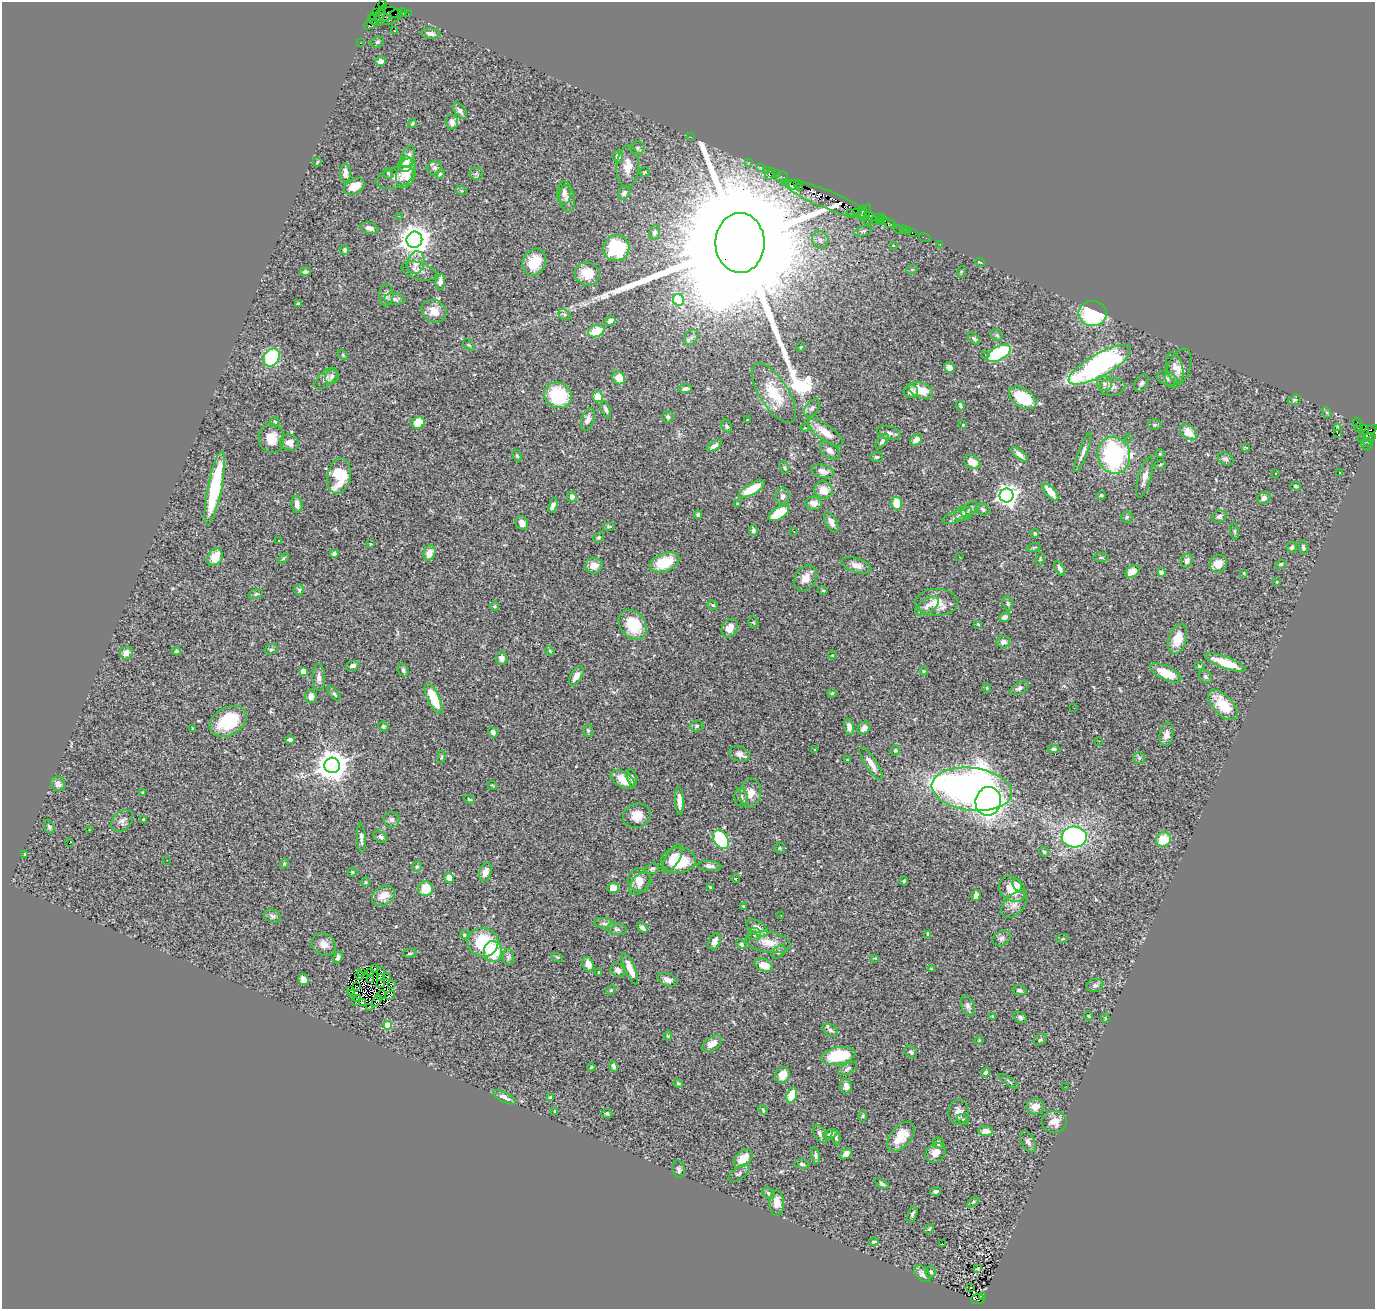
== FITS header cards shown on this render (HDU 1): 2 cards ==
NAXIS1  =                 1373
NAXIS2  =                 1307

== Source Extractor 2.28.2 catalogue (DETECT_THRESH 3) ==
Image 1373 x 1307 px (HDU 1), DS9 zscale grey, 1 PNG px = 1 image px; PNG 1377 x 1311 px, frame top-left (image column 1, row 1307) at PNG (2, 2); each listed source drawn as its Kron ellipse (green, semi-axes under 4 px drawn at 4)
Background 1.36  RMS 0.062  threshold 0.187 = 3 sigma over >= 5 px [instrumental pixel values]
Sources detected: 453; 3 with non-positive FLUX_AUTO (blend fragments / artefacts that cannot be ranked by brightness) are neither listed nor drawn; the other 450 listed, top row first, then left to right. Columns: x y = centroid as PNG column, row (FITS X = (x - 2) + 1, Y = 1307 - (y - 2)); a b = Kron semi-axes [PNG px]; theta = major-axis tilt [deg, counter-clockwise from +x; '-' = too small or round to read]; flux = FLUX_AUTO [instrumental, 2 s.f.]
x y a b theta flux
383 5 5 3 - 79
403 12 4 2 - 80
376 13 3 2 - 38
381 13 8 4 67 380
396 14 6 2 20 86
408 14 3 2 - 24
387 16 13 9 8 560
380 17 10 4 -4 290
374 19 6 6 - 420
370 25 7 4 19 100
394 30 3 2 - 3.4
431 34 9 5 -6 18
377 42 7 5 18 7.7
360 43 2 2 - 28
381 61 5 4 - 21
460 111 9 5 -51 16
452 122 7 6 - 24
412 123 5 3 - 5.2
690 137 3 2 - 100
637 148 7 6 - 9.6
408 157 11 6 70 29
618 157 6 5 - 23
317 162 4 2 - 3.7
749 162 2 2 - 30
405 164 8 6 65 29
628 166 21 11 86 55
761 167 3 3 - 140
435 168 7 6 - 12
766 170 2 2 - 39
645 172 5 4 - 5.3
345 173 9 5 -90 32
388 173 5 4 - 7.8
406 173 15 9 72 87
440 174 5 4 - 5.8
476 174 6 6 - 9.2
770 174 6 3 60 280
777 174 3 2 - 96
782 177 6 5 - 150
395 178 19 10 18 28
785 183 3 2 - 89
797 183 4 3 - 140
354 186 11 7 27 59
792 186 4 3 - 190
800 187 3 2 - 40
461 190 6 3 -20 5.3
564 193 12 7 87 19
624 193 7 5 51 15
567 199 13 8 -81 23
826 199 44 9 -22 3400
856 212 2 2 - 92
862 212 7 3 73 230
866 213 9 4 65 97
850 214 2 2 - 24
399 216 2 2 - 49
871 216 5 3 - 140
878 218 2 2 - 98
881 219 5 3 - 92
875 220 3 2 - 110
867 221 3 2 - 220
885 221 3 2 - 96
890 223 7 3 -20 230
370 228 9 5 -14 20
898 229 6 2 -45 19
903 230 3 2 - 71
907 230 3 2 - 66
863 231 9 5 15 9.3
654 232 7 5 76 11
912 233 3 2 - 60
925 238 6 2 -19 38
414 240 8 8 - 6100
820 240 9 8 - 19
740 243 30 24 90 300000
940 244 2 2 - 20
893 245 4 3 - 2.7
616 248 13 12 - 250
345 250 5 4 - 7
534 262 14 11 64 98
980 262 5 3 - 3.4
416 263 11 8 75 36
912 269 6 3 19 4.5
419 271 18 8 -16 29
305 272 5 4 - 8.3
961 272 6 3 73 3.8
587 274 12 11 - 91
440 282 8 4 84 26
386 295 11 7 88 18
395 299 11 6 -4 14
678 300 6 5 - 300
298 304 4 3 - 8.1
434 311 13 11 -29 61
1093 313 14 12 -9 360
565 315 6 5 - 7.7
610 321 5 4 - 32
596 331 8 6 23 96
997 335 6 5 - 7.6
691 337 9 6 51 14
974 339 7 4 -43 9.7
469 345 7 4 -44 5.9
801 347 5 3 - 3.3
999 353 13 6 28 440
986 354 3 3 - 14
343 355 6 3 -46 4.8
272 357 9 7 56 300
1100 365 35 11 29 940
949 367 6 5 - 22
1175 368 16 8 -77 29
1178 368 21 11 68 39
332 377 7 6 - 19
326 378 14 7 42 19
618 378 7 6 - 56
1167 378 11 6 -16 15
1104 383 8 7 - 16
1141 383 9 6 58 12
1112 387 13 8 5 23
685 389 7 4 8 12
921 390 13 7 -22 90
911 391 7 7 - 22
774 393 34 14 -57 150
558 395 14 12 -25 260
598 397 5 5 - 79
1023 398 15 9 -32 160
1294 400 7 5 17 7.6
960 405 5 3 - 8.1
812 408 10 6 49 15
606 409 8 4 -65 12
1326 412 5 3 - 4.4
668 417 6 5 - 9.8
588 419 11 6 71 21
747 420 3 2 - 7.2
275 422 5 4 - 12
1358 422 5 3 - 400
418 423 7 6 - 67
963 425 4 3 - 3
1154 425 7 5 0 7.2
727 426 7 5 -60 8.4
1338 427 3 3 - 5.6
805 428 4 2 - 2.7
1358 428 3 2 - 26
1364 430 5 4 - 550
825 432 21 7 -37 67
1188 432 9 6 -42 60
889 433 12 6 -12 17
1337 433 2 2 - 1900
1367 433 12 4 40 660
1369 437 6 4 11 450
271 438 15 12 -81 70
1128 438 3 2 - 3.8
916 440 6 5 - 24
882 441 9 4 54 11
289 442 9 8 - 30
1368 442 5 3 - 99
1366 445 5 3 - 110
714 446 8 4 33 14
1246 448 4 3 - 6.6
830 451 11 7 -39 19
1083 452 21 4 70 20
1019 454 10 4 -39 19
1160 454 5 3 - 3.1
1114 455 19 16 -76 560
517 456 6 4 -63 5.3
876 457 6 4 -1 7.3
1226 459 8 6 -23 12
972 462 9 6 -30 53
1160 465 6 3 20 4.1
784 468 7 4 -70 6.1
823 471 11 6 -14 28
1276 473 3 2 - 5.1
1339 473 2 2 - 3.5
339 476 18 11 79 180
1145 477 21 6 75 30
1295 486 5 4 - 6.1
215 488 37 7 79 350
752 489 14 5 29 120
824 490 9 8 - 56
1050 492 11 4 -49 60
1101 495 4 4 - 4.5
783 496 9 6 84 15
1007 496 7 7 - 2600
572 497 5 5 - 18
1264 498 7 6 - 20
814 503 8 6 -3 40
897 503 6 5 - 90
297 504 9 5 -80 23
737 504 3 3 - 4
553 505 8 4 72 17
969 509 10 5 38 15
983 509 7 5 -33 10
779 513 12 6 32 100
963 514 9 7 19 17
698 515 4 3 - 12
1219 516 8 5 19 11
955 517 13 5 20 17
1127 517 5 5 - 8
831 522 11 5 -61 28
522 523 7 6 - 28
609 526 6 4 0 5.6
753 530 5 4 - 11
794 531 3 2 - 4
1235 531 8 4 -82 6.1
1035 533 4 3 - 4.9
599 537 5 4 - 7.2
279 540 3 2 - 6.8
370 544 2 2 - 3.3
1034 547 7 4 19 5.7
1292 547 5 4 - 8.3
1303 547 7 4 -75 8.6
429 553 8 6 71 34
334 554 4 4 - 16
215 557 9 7 61 85
959 557 3 2 - 5.8
283 558 6 4 43 5.8
1101 558 8 3 -1 6.5
1040 559 6 4 80 6
1187 561 7 5 69 20
664 562 15 9 20 130
1218 564 9 8 - 45
1281 564 5 4 - 7.7
856 565 15 7 -17 30
594 566 8 7 - 40
1060 568 8 4 -61 19
1132 571 8 5 35 38
1161 572 4 4 - 14
1244 573 4 4 - 4
806 578 14 10 60 40
1277 582 3 3 - 3.9
299 590 5 4 - 8.4
823 590 5 4 - 5.4
256 594 7 4 16 6.9
936 602 21 13 -1 65
1008 604 7 5 -74 7.4
713 605 5 4 - 8.1
495 606 5 3 - 4.3
927 606 13 7 33 24
1004 617 5 4 - 16
753 622 6 5 - 5.9
978 624 4 3 - 4.4
633 625 16 12 -54 150
730 628 10 7 59 43
1178 639 15 8 71 68
1003 642 7 6 - 21
271 649 7 5 20 7.1
176 651 4 3 - 5.9
550 651 5 4 - 4.9
126 653 7 6 - 31
832 655 4 4 - 3.5
501 658 7 6 - 20
1226 663 21 5 -20 95
353 666 6 5 - 15
1199 666 5 3 - 6.1
403 670 7 5 -71 9
924 671 4 4 - 4.4
303 672 4 4 - 68
1166 673 16 7 -25 76
576 676 11 5 59 31
319 677 13 6 -89 22
1206 677 7 5 -48 9.1
987 688 5 3 - 3.7
1019 688 10 5 27 12
832 693 5 4 - 5.4
334 694 9 4 -50 8.1
311 696 6 5 - 21
434 698 17 6 -64 150
1223 705 19 9 -47 110
1074 708 2 2 - 6.1
228 721 20 14 30 190
383 726 5 4 - 7.3
697 726 7 5 4 9.2
849 727 8 5 -78 24
192 728 4 2 - 2.9
864 728 7 5 49 26
588 730 6 5 - 7.8
493 732 5 4 - 20
1166 734 12 7 77 27
290 739 5 3 - 11
1099 741 2 2 - 1.8
815 749 3 3 - 45
1054 749 6 4 1 7.4
895 751 5 5 - 6.5
739 754 10 7 -19 22
441 757 6 3 81 4.6
1139 758 6 6 - 9.2
847 760 4 3 - 2.8
871 764 19 5 -57 38
332 765 8 7 - 7100
632 778 8 5 -76 15
623 780 13 7 -31 72
58 784 7 7 - 18
492 785 5 3 - 3.6
972 789 40 21 -6 2900
142 793 3 2 - 3.8
750 793 14 10 85 47
741 797 9 6 -89 16
469 799 5 4 - 5.6
679 801 14 4 -86 26
988 801 14 13 - 1600
637 816 14 12 21 54
143 819 3 2 - 3.8
392 820 8 7 - 14
122 821 12 9 46 20
49 827 7 5 -72 8.9
89 830 2 2 - 2.5
380 837 7 5 -29 13
1074 837 12 10 -3 790
361 838 14 4 -87 14
1163 839 8 7 - 94
721 840 10 7 -57 260
69 843 3 2 - 30
780 848 5 5 - 5.4
1044 852 5 4 - 5.2
25 854 3 2 - 3.5
672 858 16 7 60 59
167 860 2 2 - 4.4
679 860 17 12 2 160
284 864 5 4 - 7.3
709 866 12 5 -5 19
417 867 5 4 - 6.5
652 869 7 5 19 8.5
353 872 5 4 - 5.4
486 872 9 6 72 35
449 878 5 4 - 53
736 879 4 3 - 4.5
639 880 12 11 - 40
904 881 4 3 - 5.1
366 882 5 3 - 4.3
640 884 13 8 48 30
1017 885 6 4 -64 15
710 887 4 3 - 5.4
613 888 6 5 - 45
426 889 7 7 - 110
1012 889 14 11 -40 97
976 895 5 4 - 16
383 896 12 9 30 51
1014 905 16 9 45 34
743 906 3 2 - 3
781 915 3 2 - 4.6
272 916 8 6 -25 12
604 924 10 5 -10 13
642 928 6 4 -44 15
757 928 12 7 -34 36
617 929 10 6 -8 11
755 934 6 6 - 12
928 934 3 3 - 10
464 935 4 4 - 8
1002 938 10 7 30 15
1062 939 6 4 19 6.3
483 942 15 14 - 190
714 942 8 5 66 25
768 942 22 10 -9 66
324 944 13 10 -34 34
741 944 5 4 - 8.2
493 952 10 9 - 160
779 952 8 5 40 10
410 953 7 4 10 7
338 957 6 4 68 12
508 957 8 6 89 9.5
557 957 6 3 -17 5.2
875 958 4 4 - 4.8
588 964 7 5 -68 31
764 965 9 6 -22 52
374 969 3 2 - 3.7
630 969 17 5 -66 44
931 969 3 3 - 3.1
381 970 3 2 - 9.2
618 970 8 6 -38 20
361 972 3 2 - 0.23
599 972 3 2 - 4.3
371 973 3 2 - 4.1
360 975 4 2 - 2.1
387 976 3 2 - 3.3
381 978 3 2 - 1.9
303 980 5 5 - 42
371 980 3 2 - 3.9
667 980 10 6 -21 22
381 984 4 2 - 6.3
391 985 3 2 - 4.1
1095 985 8 6 18 14
356 986 4 2 - 2.4
611 990 5 4 - 5.1
1019 990 7 4 -12 10
351 991 2 2 - 4.7
351 994 3 2 - 5.5
381 995 5 2 - 3.2
390 995 5 3 - 6.6
358 998 3 2 - 2.7
356 1001 3 2 - 2
377 1001 6 2 53 2.6
363 1003 3 2 - 3.2
968 1006 10 6 -67 17
369 1007 3 2 - 2.7
992 1016 4 3 - 3.4
1088 1016 5 3 - 4.5
1020 1017 7 5 -34 9.8
1105 1018 4 4 - 3.7
388 1025 4 4 - 110
830 1030 8 5 -33 12
668 1036 4 4 - 4.3
979 1040 4 4 - 3.5
1040 1040 7 5 31 7.4
712 1044 11 6 36 37
911 1052 7 5 -43 9
838 1056 17 8 11 210
614 1066 5 4 - 12
591 1067 4 3 - 4.1
848 1069 10 5 29 12
986 1072 5 4 - 8.4
783 1075 8 7 - 45
1009 1081 11 2 -35 5.6
678 1083 5 4 - 6.2
846 1086 7 6 - 24
1066 1086 2 2 - 7.1
792 1095 8 5 68 110
505 1097 13 5 -26 17
550 1097 4 3 - 4.9
1035 1106 8 8 - 33
763 1110 6 3 -48 5.1
555 1111 4 3 - 4.6
958 1112 13 10 84 29
607 1113 5 4 - 6.2
863 1116 6 4 89 5.5
963 1119 6 4 -30 12
1054 1122 12 11 - 40
986 1131 7 5 -3 31
820 1134 10 5 -56 13
831 1134 7 4 21 9.4
901 1137 17 10 51 74
836 1138 8 4 -81 8.6
1028 1142 11 6 -62 15
939 1143 6 5 - 13
935 1153 11 9 43 32
846 1154 6 4 46 29
816 1156 8 4 -78 12
743 1158 11 7 42 70
802 1164 7 4 -7 8.2
679 1169 9 6 -77 11
739 1173 12 6 37 13
882 1184 7 4 -30 10
935 1191 5 4 - 12
769 1193 7 4 -40 6.9
973 1202 6 4 45 6.2
777 1203 12 7 -87 41
912 1214 8 4 72 8.9
929 1229 5 4 - 5.1
874 1242 5 3 - 6.4
942 1243 3 2 - 4.2
978 1268 3 2 - 3.3
931 1272 6 5 - 10
922 1274 10 6 -45 18
970 1288 3 2 - 10
983 1296 3 3 - 110
978 1299 6 5 - 610
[3 non-positive-flux detections neither listed nor drawn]